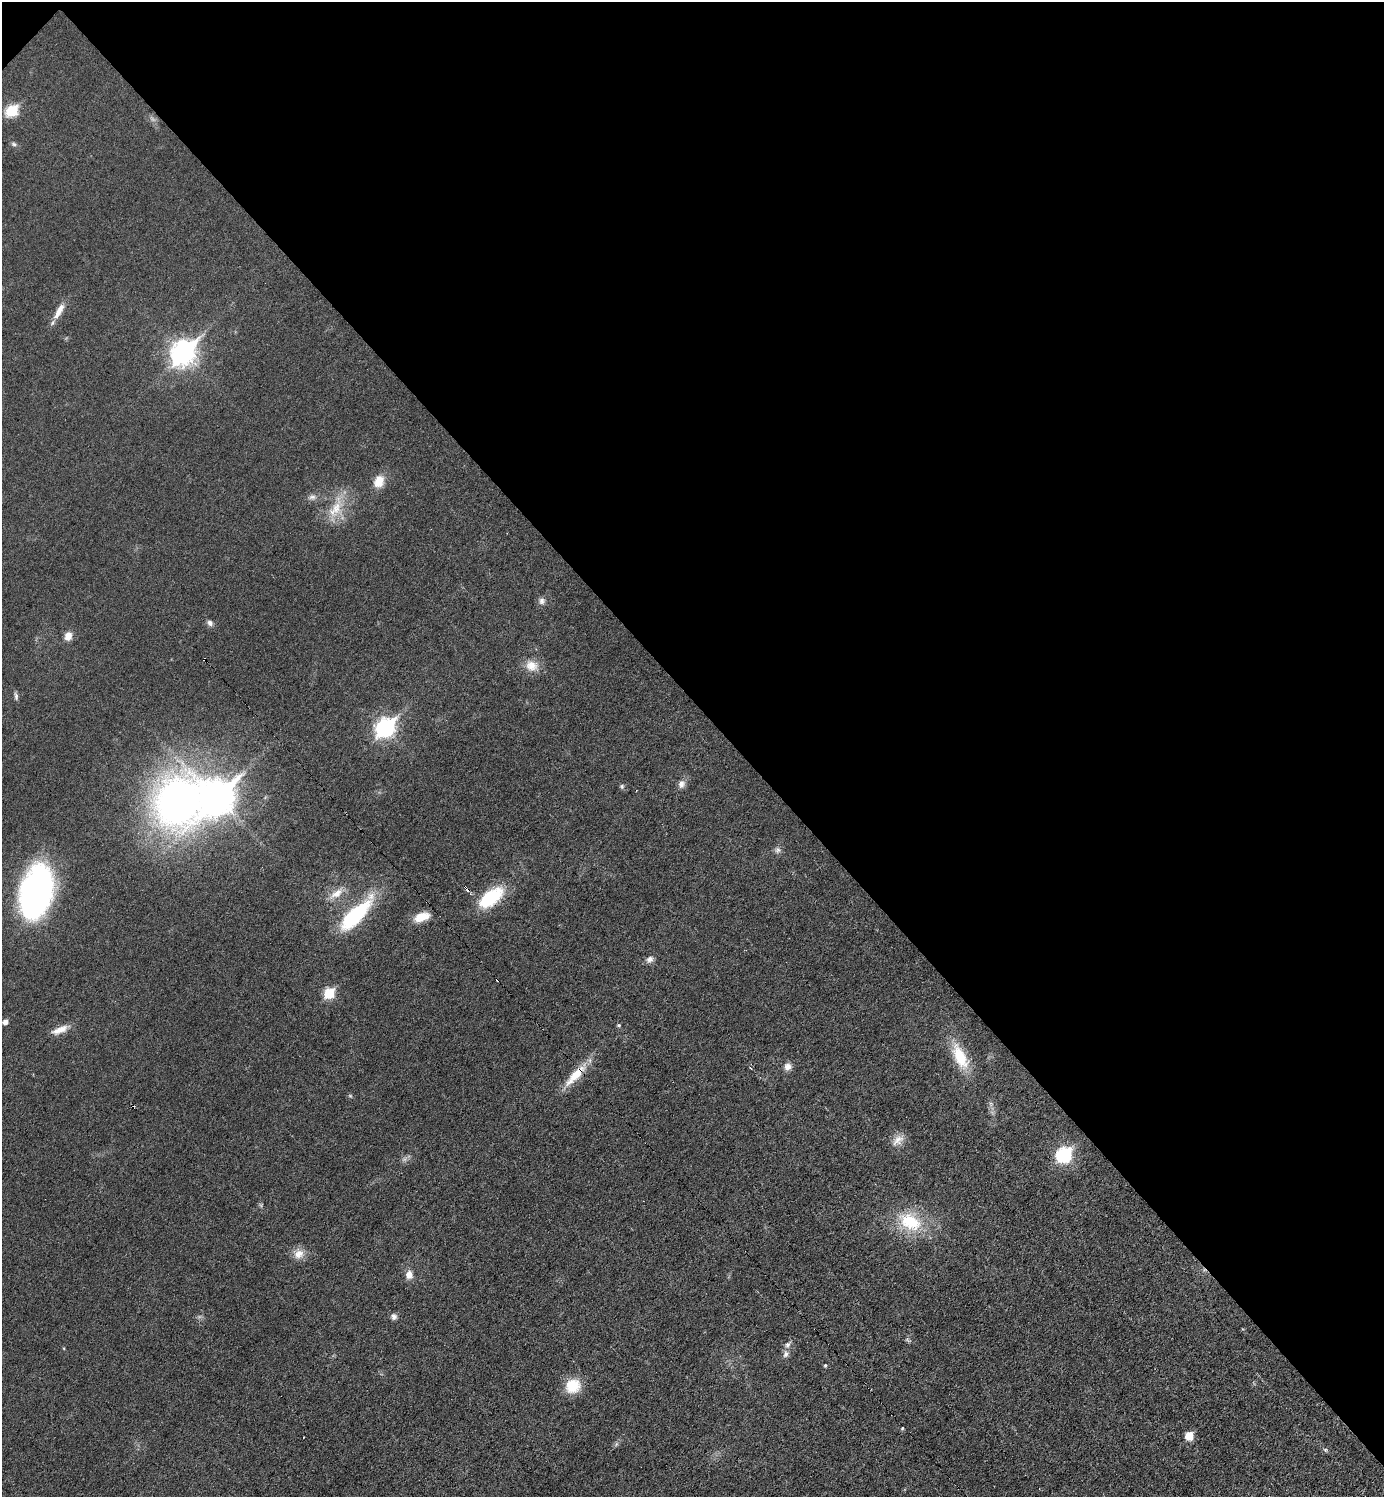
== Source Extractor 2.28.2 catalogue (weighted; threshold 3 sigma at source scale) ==
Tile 3 of 4 x 4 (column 3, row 1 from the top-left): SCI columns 2919-4300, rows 4487-5981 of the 5981 x 5981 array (HDU 1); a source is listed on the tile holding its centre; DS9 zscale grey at full resolution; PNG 1386 x 1499 px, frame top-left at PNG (2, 2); no overlay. Shown black and unused: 47% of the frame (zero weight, under 3 of 6 exposures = <1% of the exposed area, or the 3 px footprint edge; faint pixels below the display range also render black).
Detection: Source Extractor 2.28.2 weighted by HDU 2 'WHT'; one run over the whole footprint, this tile lists its part. Background 0.0173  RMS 0.0035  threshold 0.0144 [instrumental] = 3 sigma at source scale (4.09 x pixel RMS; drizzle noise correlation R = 1.36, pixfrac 0.8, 0.05/0.05 arcsec/px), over >= 5 px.
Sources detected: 52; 2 too faint to see at this stretch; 2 cosmic-ray / hot-pixel residue — not listed; the other 48 listed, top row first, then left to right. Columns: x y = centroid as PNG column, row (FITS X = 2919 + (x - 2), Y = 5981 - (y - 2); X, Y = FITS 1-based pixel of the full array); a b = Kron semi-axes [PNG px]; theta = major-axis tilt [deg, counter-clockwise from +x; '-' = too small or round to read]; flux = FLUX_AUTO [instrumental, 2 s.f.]
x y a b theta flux
12 111 7 6 - 26
14 144 7 5 -19 0.72
59 311 25 7 61 3.8
183 353 11 9 47 260
379 481 14 11 69 5.3
312 497 12 8 3 1.6
336 508 37 15 65 9.6
542 601 9 8 - 1.4
210 623 8 7 - 1.1
68 636 9 8 - 2.9
531 666 18 14 -30 4.6
16 696 10 5 -79 0.88
385 728 9 8 - 120
681 784 11 9 65 1.9
622 786 6 6 - 0.64
217 798 14 11 50 540
177 802 61 54 62 170
778 850 9 8 - 1.2
467 889 6 3 -37 3.4
37 892 50 28 76 100
336 893 23 9 36 4.1
491 897 32 15 38 17
356 915 44 14 46 29
422 917 20 10 20 4.9
650 959 10 8 42 1.5
329 993 6 6 - 19
5 1022 5 5 - 1.9
619 1025 5 4 - 0.46
60 1030 24 8 22 3.7
960 1057 36 15 -64 12
788 1066 10 10 - 1.9
575 1075 40 10 47 8.4
350 1096 6 4 -29 0.46
898 1140 18 11 41 3.1
1064 1155 8 7 - 57
910 1222 34 22 -29 18
299 1254 15 13 42 3.5
409 1275 10 8 -84 2.7
394 1317 8 7 - 1.2
908 1340 9 4 -36 0.64
787 1345 10 7 51 1.4
786 1354 9 8 - 1.4
825 1365 5 4 - 0.46
573 1386 17 15 28 9
902 1428 4 4 - 0.42
1189 1436 6 6 - 8.2
616 1444 8 4 54 0.68
1325 1450 6 4 -28 0.55
Overlapping masked pixels (flux is a lower limit): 2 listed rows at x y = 467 889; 575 1075